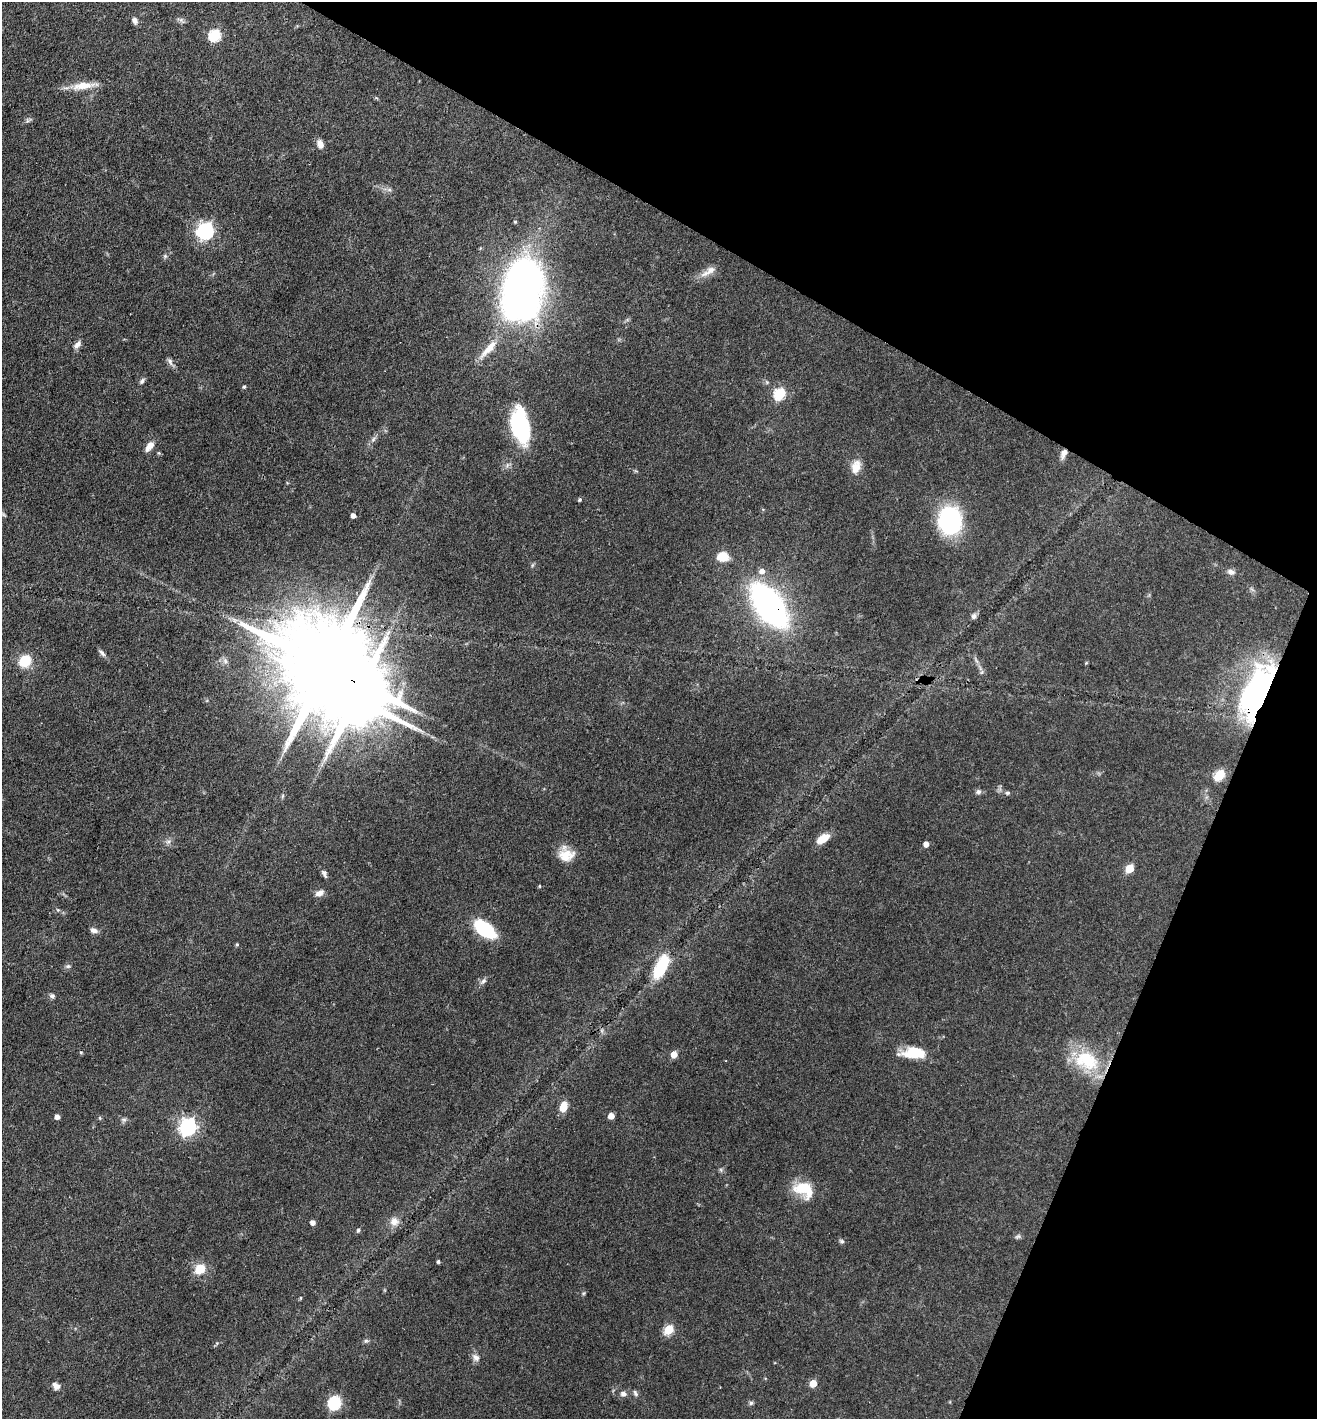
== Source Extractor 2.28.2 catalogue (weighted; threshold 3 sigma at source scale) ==
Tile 8 of 4 x 4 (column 4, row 2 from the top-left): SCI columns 4089-5403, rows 2837-4253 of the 5683 x 5673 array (HDU 1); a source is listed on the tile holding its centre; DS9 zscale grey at full resolution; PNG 1319 x 1421 px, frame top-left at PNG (2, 2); no overlay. Shown black and unused: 24% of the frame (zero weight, under 3 of 4 exposures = <1% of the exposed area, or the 3 px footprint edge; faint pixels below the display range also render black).
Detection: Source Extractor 2.28.2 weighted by HDU 2 'WHT'; one run over the whole footprint, this tile lists its part. Background 0.109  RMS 0.0045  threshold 0.02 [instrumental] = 3 sigma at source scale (4.5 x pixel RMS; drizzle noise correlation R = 1.50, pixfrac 1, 0.05/0.05 arcsec/px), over >= 5 px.
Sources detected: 89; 1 inside a brighter object's white glare — not listed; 1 inside a brighter listed object's ellipse — not listed separately; the other 87 listed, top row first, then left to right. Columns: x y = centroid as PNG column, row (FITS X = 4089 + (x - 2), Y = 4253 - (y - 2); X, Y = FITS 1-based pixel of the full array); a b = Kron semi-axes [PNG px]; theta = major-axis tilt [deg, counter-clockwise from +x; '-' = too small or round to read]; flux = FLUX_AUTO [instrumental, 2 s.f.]
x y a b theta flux
181 20 12 5 -31 1.2
135 21 9 6 -68 1.8
215 35 6 6 - 42
84 86 33 9 7 8.2
320 144 10 7 -65 3
389 190 7 4 0 0.97
515 222 4 4 - 0.49
205 231 7 7 - 120
165 256 6 6 - 0.83
710 270 16 9 32 3.8
522 292 55 35 84 250
77 344 11 6 47 2.2
488 349 36 9 48 8.5
170 362 14 6 -56 1.7
142 381 8 5 56 1.1
244 387 5 4 - 0.68
780 394 6 6 - 38
520 425 29 14 -78 57
373 439 7 6 - 1.2
149 446 15 7 51 3.3
159 453 5 5 - 0.55
1064 453 12 6 66 2.9
856 467 18 11 74 5.1
580 500 4 4 - 0.73
353 515 4 4 - 2.2
950 520 19 16 84 79
723 556 10 8 -3 9.4
762 571 7 6 - 2.9
1231 572 11 7 -23 1.9
769 605 29 14 -54 220
974 616 8 6 66 1.4
102 653 11 5 -48 1.4
25 661 10 9 - 14
1086 663 5 3 - 0.38
327 666 43 21 -29 12000
982 672 6 6 - 0.92
1257 692 64 26 69 100
1219 775 6 5 - 28
978 791 8 6 27 1.2
1007 793 6 5 - 0.88
282 796 6 4 88 0.6
823 838 17 9 34 5.4
168 841 9 4 8 1.1
926 844 5 4 - 3.3
566 854 19 17 -21 7.7
1130 868 6 5 - 17
324 873 10 6 -68 1.4
539 886 4 4 - 0.52
319 893 10 6 27 2.8
58 910 6 4 -44 0.62
485 929 20 10 -37 30
94 930 9 6 -16 2
237 944 5 4 - 0.57
68 966 7 6 - 0.97
661 966 27 14 64 17
483 981 10 6 43 1.5
52 996 7 6 - 1.2
81 1052 5 4 - 0.49
913 1053 26 11 0 13
674 1054 5 4 - 6.2
1086 1060 36 25 -24 24
563 1107 9 6 75 8
57 1116 5 4 - 2.4
611 1116 5 5 - 4
100 1118 5 5 - 0.56
124 1120 8 6 1 1.2
188 1127 7 6 - 160
721 1170 7 4 -71 0.72
803 1189 23 15 -30 15
394 1221 13 12 - 3.7
313 1222 4 4 - 2.4
358 1230 5 4 - 0.92
1018 1236 9 6 13 1
841 1241 7 5 -31 0.9
438 1261 3 3 - 0.86
200 1269 10 9 - 9.9
584 1293 6 4 71 0.58
301 1298 5 3 - 0.46
669 1329 5 5 - 24
366 1341 7 5 20 0.88
476 1357 11 9 -48 2.3
813 1383 5 5 - 11
56 1386 10 7 -44 2.2
635 1393 9 5 -61 1.1
623 1394 8 7 - 1.9
335 1403 6 6 - 66
751 1403 7 5 73 0.93
Overlapping masked pixels (flux is a lower limit): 4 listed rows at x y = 1064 453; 769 605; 327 666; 1257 692